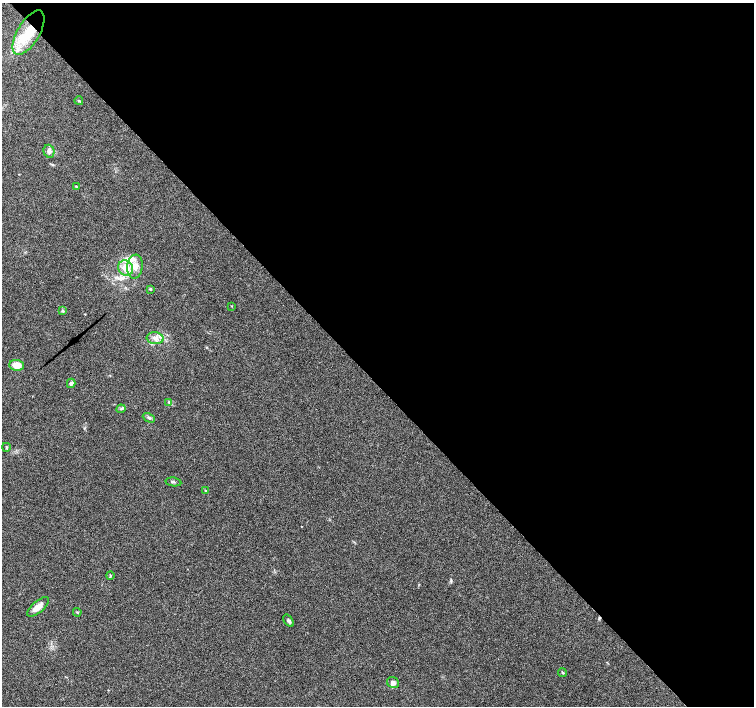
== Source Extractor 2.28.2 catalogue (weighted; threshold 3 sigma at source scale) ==
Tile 8 of 4 x 4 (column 4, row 2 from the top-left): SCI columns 4509-6011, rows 2959-4365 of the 6015 x 5983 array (HDU 1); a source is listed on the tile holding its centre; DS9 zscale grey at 2 x 2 block average (1 PNG px = mean of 2 x 2 image px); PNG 756 x 708 px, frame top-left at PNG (2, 3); each listed source drawn as its Kron ellipse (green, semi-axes under 4 px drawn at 4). Shown black and unused: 54% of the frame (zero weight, under 4 of 7 exposures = <1% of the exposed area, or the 3 px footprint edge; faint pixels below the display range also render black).
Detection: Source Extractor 2.28.2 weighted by HDU 2 'WHT'; one run over the whole footprint, this tile lists its part. Background 0.0919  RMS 0.0039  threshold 0.0158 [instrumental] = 3 sigma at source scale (4.09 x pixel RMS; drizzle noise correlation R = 1.36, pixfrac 0.8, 0.0396/0.0396 arcsec/px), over >= 5 px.
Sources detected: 26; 2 inside a brighter listed object's ellipse — not listed separately; the other 24 listed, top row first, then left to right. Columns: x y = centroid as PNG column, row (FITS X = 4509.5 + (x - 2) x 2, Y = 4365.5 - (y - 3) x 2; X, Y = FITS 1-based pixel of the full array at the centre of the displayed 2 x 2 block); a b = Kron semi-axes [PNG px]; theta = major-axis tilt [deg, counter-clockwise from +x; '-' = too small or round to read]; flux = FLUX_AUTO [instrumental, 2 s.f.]
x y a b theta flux
28 33 25 11 59 29
79 101 4 3 - 0.83
49 151 6 5 - 3.1
76 186 3 2 - 0.65
135 267 12 7 83 7.9
126 268 8 7 - 13
150 289 3 3 - 1
232 306 3 2 - 0.4
63 311 4 3 - 1
155 338 8 6 -7 4.8
16 365 7 5 -4 11
71 383 5 4 - 2
169 403 4 3 - 0.85
121 409 4 3 - 1
149 418 6 4 -26 1.8
6 447 4 2 - 0.73
173 482 8 2 -9 0.92
205 491 3 2 - 0.58
110 575 4 2 - 0.65
38 607 13 5 39 6.3
77 612 4 3 - 0.74
289 621 7 4 -54 1.7
562 673 4 2 - 0.66
393 683 6 5 - 3.2
Overlapping masked pixels (flux is a lower limit): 1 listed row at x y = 28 33
Diffuse or blended objects may show on this block-average render without a row.